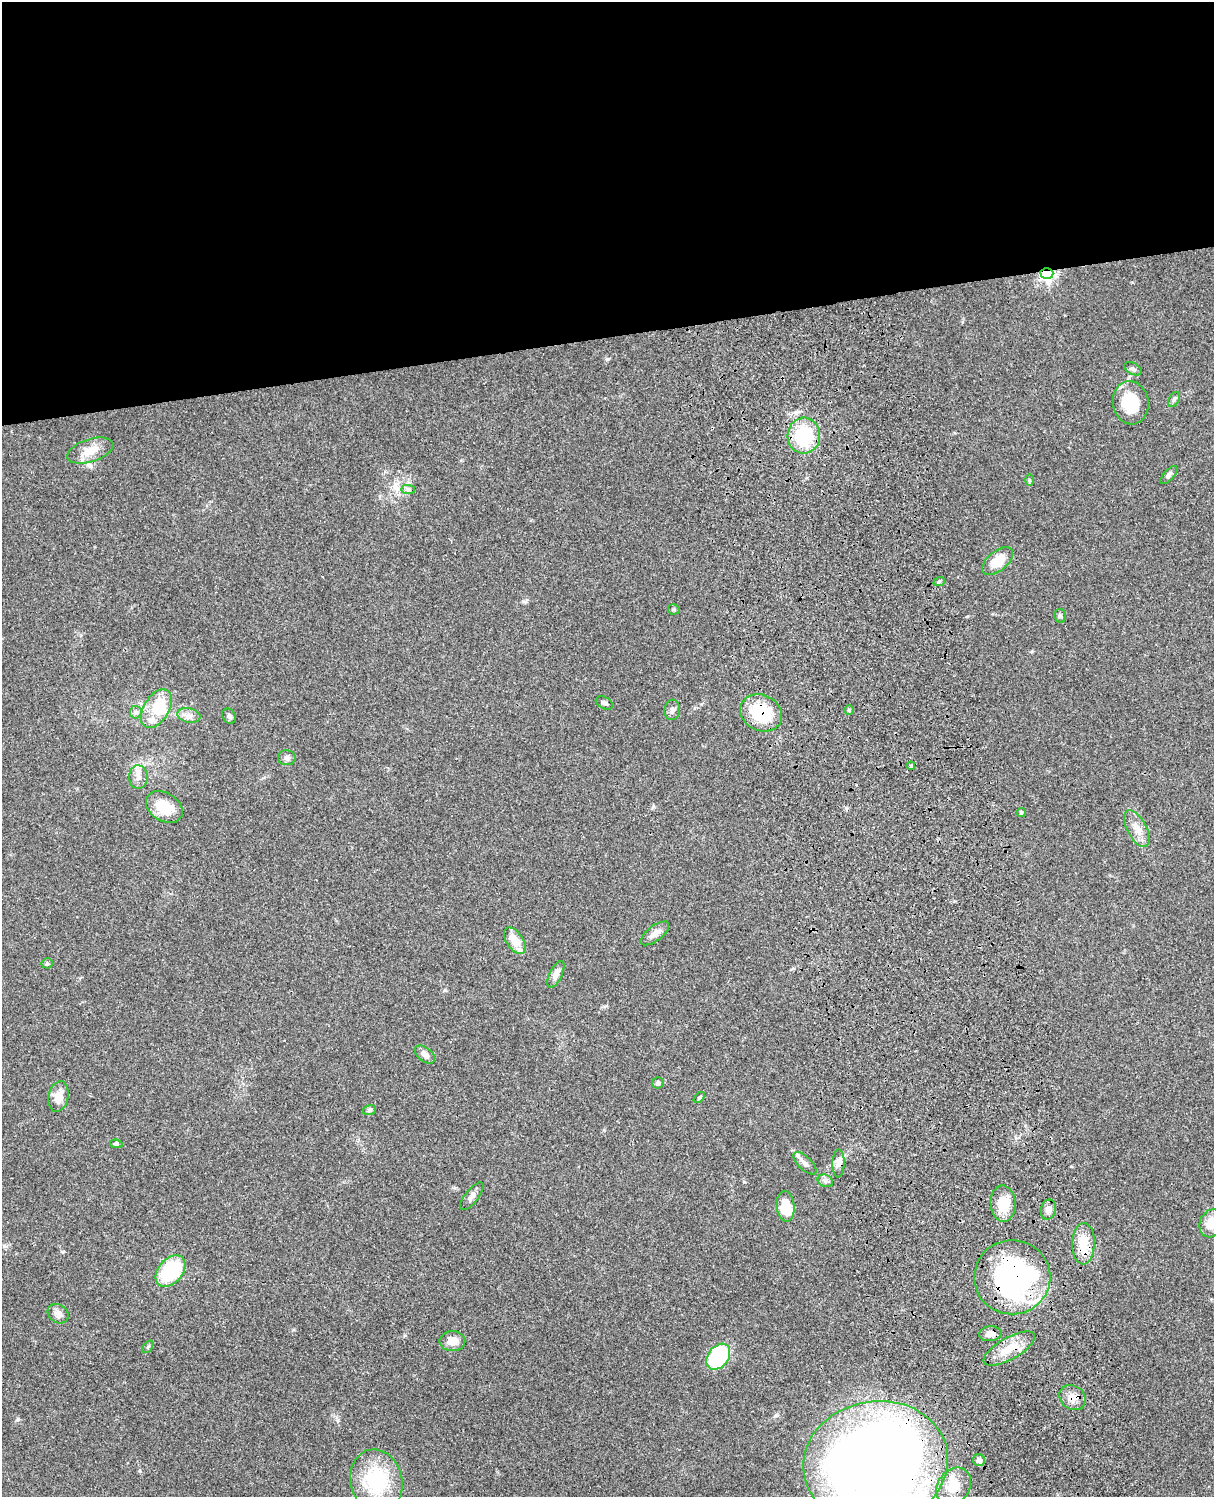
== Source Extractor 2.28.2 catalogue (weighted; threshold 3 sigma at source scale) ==
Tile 2 of 4 x 3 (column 2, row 1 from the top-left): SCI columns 1333-2544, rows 3268-4762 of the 5086 x 4926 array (HDU 1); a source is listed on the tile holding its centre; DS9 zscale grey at full resolution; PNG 1216 x 1499 px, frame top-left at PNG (2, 2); each listed source drawn as its Kron ellipse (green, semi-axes under 4 px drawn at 4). Shown black and unused: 23% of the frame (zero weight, under 3 of 4 exposures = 6% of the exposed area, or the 3 px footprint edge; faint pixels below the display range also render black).
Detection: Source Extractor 2.28.2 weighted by HDU 2 'WHT'; one run over the whole footprint, this tile lists its part. Background 0.0877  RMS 0.0061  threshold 0.0274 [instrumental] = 3 sigma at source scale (4.5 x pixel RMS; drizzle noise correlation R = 1.50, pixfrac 1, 0.05/0.05 arcsec/px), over >= 5 px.
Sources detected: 62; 1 inside a brighter object's white glare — neither listed nor drawn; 2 inside a brighter listed object's ellipse — not listed separately; the other 59 listed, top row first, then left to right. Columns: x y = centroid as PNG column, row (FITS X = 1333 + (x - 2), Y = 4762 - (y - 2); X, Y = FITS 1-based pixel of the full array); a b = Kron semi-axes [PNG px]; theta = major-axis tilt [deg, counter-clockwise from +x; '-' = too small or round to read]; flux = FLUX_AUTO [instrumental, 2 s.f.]
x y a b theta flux
1047 273 6 5 - 160
1133 369 9 5 -27 1.5
1174 399 8 5 63 1.3
1131 403 22 18 -81 21
804 436 18 16 85 32
90 451 24 11 17 9.1
1169 475 11 5 47 1.9
1029 480 6 4 -89 0.82
408 489 7 4 0 1.3
998 561 18 9 40 12
939 582 6 4 20 0.82
674 609 6 5 - 0.9
1060 616 7 6 - 1.3
604 703 9 5 -27 1.8
156 709 21 12 58 18
672 710 10 7 83 2.1
849 710 5 5 - 0.81
136 712 6 6 - 1.3
761 713 22 18 -26 30
189 715 11 7 -13 3
229 716 8 6 -54 1.5
287 758 9 7 -7 2
911 766 4 3 - 0.64
138 777 11 9 90 3.9
164 807 20 14 -33 14
1021 812 4 4 - 1.2
1137 828 20 9 -62 6.9
655 933 17 7 37 4.6
515 941 15 8 -56 9.7
47 963 5 5 - 0.88
556 974 14 6 64 4
425 1054 11 7 -37 3
658 1083 5 5 - 1.7
58 1097 16 10 77 6.8
699 1097 6 4 45 0.98
369 1110 6 5 - 1.2
116 1144 6 4 -9 0.98
805 1163 14 6 -44 3.1
838 1163 14 6 88 2.9
825 1181 8 6 -21 1.7
472 1196 17 6 52 2.9
1003 1203 18 12 -87 14
786 1206 15 9 -85 16
1048 1210 10 7 77 3.1
1211 1223 14 11 68 9.7
1084 1244 21 11 88 12
170 1271 18 12 49 40
1012 1277 38 37 - 120
58 1314 11 9 -34 3.1
990 1334 11 7 6 3.6
452 1341 13 10 0 5.8
148 1347 7 3 53 0.78
1009 1348 29 11 30 12
718 1357 14 10 51 50
1072 1397 14 11 -38 6.5
979 1460 6 5 - 2.1
876 1463 73 61 10 860
376 1481 32 26 -76 42
954 1486 20 15 54 12
Overlapping masked pixels (flux is a lower limit): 9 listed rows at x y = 1047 273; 804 436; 761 713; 1084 1244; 1012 1277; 990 1334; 1009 1348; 1072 1397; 876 1463
Isophote crosses this tile's border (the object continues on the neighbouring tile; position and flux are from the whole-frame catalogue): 2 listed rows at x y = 1211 1223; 876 1463
Unlisted compact peaks at least as high as the median listed source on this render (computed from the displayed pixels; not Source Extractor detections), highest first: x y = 607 359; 18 1419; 744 1182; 140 1471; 445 990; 775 1416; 63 1252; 653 806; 523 601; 604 1130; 405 1335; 846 808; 293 1330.